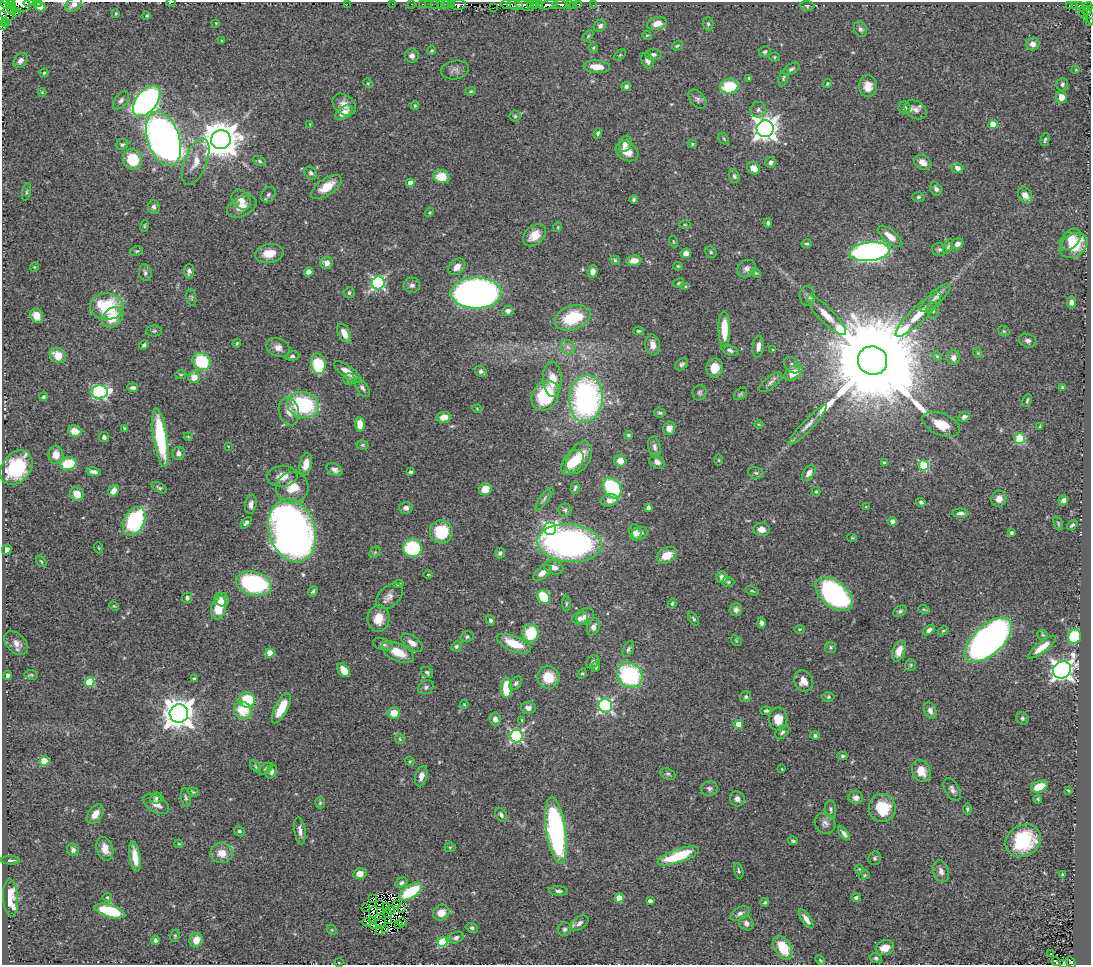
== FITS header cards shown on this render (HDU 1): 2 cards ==
NAXIS1  =                 1089
NAXIS2  =                  963

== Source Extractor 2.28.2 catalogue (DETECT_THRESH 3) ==
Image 1089 x 963 px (HDU 1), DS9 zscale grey, 1 PNG px = 1 image px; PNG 1093 x 967 px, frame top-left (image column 1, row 963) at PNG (2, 2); each listed source drawn as its Kron ellipse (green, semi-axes under 4 px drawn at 4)
Background 0.441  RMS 0.022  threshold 0.0659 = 3 sigma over >= 5 px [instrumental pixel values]
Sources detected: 490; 6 with non-positive FLUX_AUTO (blend fragments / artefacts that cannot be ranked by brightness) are neither listed nor drawn; the other 484 listed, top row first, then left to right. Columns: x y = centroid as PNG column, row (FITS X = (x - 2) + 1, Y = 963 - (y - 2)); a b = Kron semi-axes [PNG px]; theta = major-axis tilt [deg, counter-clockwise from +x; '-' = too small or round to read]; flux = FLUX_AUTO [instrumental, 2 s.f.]
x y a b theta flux
29 2 5 2 - 68
38 2 2 2 - 11
171 2 4 2 - 1.6
5 3 5 4 - 98
11 4 5 3 - 2.9
74 4 9 6 39 7.3
347 4 2 2 - 49
392 4 2 2 - 2.6
411 4 2 2 - 5.6
422 4 3 2 - 1.7
429 4 2 2 - 3
435 4 2 2 - 1.4
440 4 3 2 - 3.1
447 4 5 3 - 16
506 4 5 2 - 83
530 4 3 2 - 18
534 4 2 2 - 5.2
540 4 4 3 - 53
560 4 8 3 -4 58
569 4 3 3 - 62
579 4 4 3 - 15
21 5 9 7 -4 260
451 5 3 2 - 22
458 5 8 5 6 210
515 5 8 4 -12 120
524 5 10 4 -15 210
548 5 9 4 10 410
593 5 3 2 - 1.5
1075 5 3 2 - 35
1080 5 3 3 - 66
573 6 3 2 - 8.5
807 6 7 4 -4 2.7
1069 6 3 3 - 16
1088 6 5 2 - 10
40 7 6 4 -24 10
493 8 2 2 - 4.8
11 9 6 4 -65 160
1089 10 6 2 18 39
5 11 11 7 -49 110
16 12 4 3 - 28
116 13 3 2 - 1.5
1083 13 5 2 - 6.2
1089 15 10 3 -64 37
147 16 4 3 - 1.5
3 18 8 3 88 140
1090 21 3 2 - 3.8
216 23 3 2 - 0.98
6 24 4 3 - 21
657 24 10 6 12 17
708 24 6 5 - 2.5
2 25 5 2 - 81
600 26 6 5 - 3.9
860 29 8 6 -65 4.4
647 35 5 4 - 1.5
588 36 6 4 45 2
222 41 3 2 - 1.5
1033 44 7 6 - 8.3
677 46 5 3 - 2.1
593 48 4 4 - 1.9
432 51 4 4 - 1.7
765 52 6 5 - 3
653 54 8 5 -1 4.4
620 55 7 4 44 2.1
412 56 7 7 - 5.9
775 57 5 4 - 1.7
21 60 8 6 51 7.3
647 61 8 5 -61 6.2
597 67 13 6 -4 19
791 69 9 5 31 3.6
455 70 14 9 10 7.8
1076 70 3 2 - 1
44 73 4 3 - 1.4
749 78 4 3 - 1.5
784 78 9 4 73 2.9
368 83 5 4 - 1.7
827 83 5 4 - 1.6
1062 84 6 5 - 3.8
626 86 5 4 - 3.8
729 86 9 7 7 62
868 86 11 9 -89 18
471 91 5 4 - 2.4
42 92 4 4 - 1.4
1061 97 6 5 - 14
697 99 11 7 -50 5.3
121 100 10 6 51 5.5
147 101 18 10 52 590
344 105 13 9 -39 13
415 106 4 4 - 1.5
904 108 6 6 - 3.9
758 110 8 8 - 4.8
916 110 12 8 -32 7.9
344 113 10 5 36 15
515 116 5 5 - 2.3
310 124 4 4 - 1.2
993 124 4 4 - 30
765 129 8 8 - 1300
598 133 5 4 - 2.7
163 139 28 16 -71 1500
724 139 7 3 -55 1.7
221 140 10 9 - 4100
1045 140 6 3 76 2.2
122 144 6 5 - 2.8
625 144 8 6 69 11
692 144 4 4 - 1.8
627 151 12 9 -31 17
133 159 11 9 -68 56
259 161 7 4 -28 2.8
196 162 24 11 69 24
771 162 5 5 - 4.5
923 162 9 7 -28 12
754 168 7 5 -36 14
957 168 6 5 - 6.2
311 173 7 5 -45 4.2
441 176 8 6 -12 34
734 176 7 5 -70 3.6
410 183 4 4 - 14
326 187 18 8 34 27
936 189 7 5 -55 4.9
26 192 9 3 80 2.5
268 195 8 6 47 4.3
1025 195 8 6 -56 10
918 197 6 5 - 2.9
241 200 11 8 -51 12
634 200 4 4 - 2.8
154 207 7 6 - 3.9
242 207 16 9 26 16
429 212 5 3 - 1.7
768 223 4 3 - 3.1
685 225 5 3 - 1.5
144 226 6 4 75 1.9
558 227 5 3 - 1.3
534 235 13 9 41 21
890 236 15 6 -39 17
1071 239 12 8 47 15
673 241 6 3 -71 1.5
807 244 5 4 - 2.3
957 244 6 5 - 7.1
1074 245 15 11 34 47
948 246 8 4 65 2.7
939 249 7 6 - 3.7
137 251 6 5 - 2.3
711 252 6 5 - 2.2
869 252 20 9 6 600
269 253 14 9 10 22
686 253 5 5 - 8.3
615 260 5 4 - 2.4
634 260 7 5 6 13
327 263 6 6 - 9.4
678 266 5 4 - 2
34 267 5 4 - 1.7
457 267 9 7 43 11
747 269 10 8 39 6.7
189 271 7 5 88 4.8
593 271 6 5 - 6.8
309 272 4 4 - 7.5
145 273 8 6 -80 4.5
756 273 5 4 - 1.7
378 283 6 6 - 270
678 283 6 4 28 1.8
412 285 8 7 - 5.2
686 287 4 3 - 1.6
349 293 5 5 - 3.2
476 293 25 15 0 1100
807 296 9 7 -84 5
191 297 8 4 -78 2.7
936 298 19 6 42 10
1071 302 6 4 84 5.3
107 306 17 13 -2 83
933 310 8 6 -87 4.2
508 311 5 5 - 5.8
827 315 27 7 -45 21
918 315 31 8 44 28
37 316 7 6 - 17
112 317 12 8 42 32
572 318 18 12 18 72
724 329 18 6 -90 35
154 331 8 5 1 2.5
639 331 5 4 - 2.4
1004 331 6 5 - 2
344 333 10 6 -62 13
1028 341 9 6 -21 4.9
237 343 4 3 - 1.8
144 345 5 4 - 2.7
653 345 10 7 -83 12
568 347 8 6 -45 5.1
758 347 11 5 83 9.3
278 348 12 9 -22 10
730 350 9 4 -20 4
773 350 4 3 - 1.1
978 353 5 4 - 1.8
58 355 9 7 -34 24
292 356 7 4 6 3
937 356 5 4 - 1.7
953 358 7 6 - 7.1
873 361 15 14 - 59000
202 362 9 8 - 75
318 364 10 7 -79 66
682 364 7 5 40 3.5
792 365 9 6 -48 5.4
715 368 9 8 - 22
481 371 6 5 - 4
348 372 17 6 -36 18
793 373 10 6 31 24
181 375 5 3 - 1.7
194 377 6 6 - 17
349 379 6 6 - 3.1
552 379 17 9 -88 21
771 382 14 5 39 6.3
1062 387 4 3 - 1.6
133 388 5 3 - 3.5
362 388 10 5 -58 4.7
99 392 8 6 2 230
700 393 8 7 - 3.7
741 394 7 5 40 2.7
545 396 16 12 58 76
43 397 4 4 - 2.4
586 399 24 16 85 350
1027 400 6 3 66 2.3
303 405 16 13 -13 130
477 409 4 4 - 1.5
289 411 14 10 -77 14
660 413 6 4 -8 2.8
444 417 7 5 11 17
964 417 6 4 27 4.8
360 424 7 5 -88 17
941 424 20 11 -22 30
759 425 4 3 - 1.1
808 425 26 5 47 11
1040 427 4 3 - 1.8
125 428 4 4 - 2.1
669 428 7 6 - 9.9
75 431 7 5 -19 18
628 435 4 4 - 2.4
104 437 5 5 - 4.4
188 437 4 4 - 1.6
160 438 29 7 -81 120
1020 439 5 5 - 98
363 445 6 4 -14 2
228 446 3 2 - 0.89
655 447 10 6 -78 5.9
178 453 6 6 - 6.3
56 455 9 7 -88 15
579 457 17 11 60 32
719 460 5 4 - 1.5
620 461 6 6 - 13
572 462 14 9 51 32
657 462 8 6 -36 7.5
884 463 4 4 - 2.5
68 464 8 6 14 51
306 464 11 6 78 16
924 465 5 5 - 100
16 467 19 14 52 91
335 470 8 5 -27 5.6
94 472 7 4 -13 5.7
411 472 4 3 - 2.9
756 473 8 5 -14 2.9
809 473 9 5 55 9.1
282 476 15 10 6 17
159 488 8 4 -29 3.1
292 488 16 15 - 31
575 488 6 3 75 2.6
612 488 11 8 -59 130
485 489 6 6 - 27
114 491 6 5 - 9.5
816 492 5 4 - 1.9
77 494 7 6 - 19
544 499 14 4 53 4.1
999 499 8 7 - 9.3
609 500 8 6 11 9.4
1063 500 5 5 - 5.2
921 502 5 4 - 3.4
251 504 10 5 79 6.8
866 507 4 3 - 1.3
406 508 7 6 - 7.1
648 508 4 4 - 4.3
565 510 6 6 - 3.3
960 513 8 4 -1 5.1
134 521 15 10 62 150
892 521 4 4 - 7.5
246 523 6 4 49 4.1
1058 523 7 4 -65 2.2
1072 525 5 4 - 3.2
550 529 6 6 - 260
761 529 8 6 -1 11
292 531 32 23 -73 1100
441 532 11 11 - 67
635 532 8 6 -79 9.6
640 533 8 6 22 5.4
1011 533 4 3 - 2.8
852 538 5 3 - 1.5
569 543 32 19 -4 540
99 548 5 3 - 1.4
412 548 9 9 - 100
7 550 5 4 - 8.6
375 552 6 4 44 2.4
500 553 5 5 - 3.5
667 555 11 7 28 22
41 561 6 3 -53 1.8
554 567 10 7 -19 9.7
542 573 11 5 37 12
428 574 5 3 - 1.4
722 577 6 5 - 8.2
728 582 6 5 - 2.2
254 584 18 11 -15 200
398 584 5 3 - 3.1
313 591 5 4 - 3
752 591 6 3 -22 1.7
834 594 21 13 -41 300
389 596 16 10 44 10
544 597 7 5 -54 65
187 598 5 5 - 4
222 600 7 6 - 11
672 603 5 4 - 2.1
566 604 8 4 89 2.1
114 606 5 3 - 1.5
219 608 12 7 76 41
924 609 5 4 - 1.7
736 610 6 6 - 5.6
900 611 7 5 28 3.2
585 616 9 7 42 8.4
378 618 13 11 86 24
580 618 8 6 15 6.3
694 619 7 4 -56 2.6
490 620 5 4 - 3.6
761 623 5 4 - 4.6
593 627 9 6 66 6.6
799 629 5 3 - 1.4
929 630 6 4 39 6.2
943 631 5 3 - 1.8
531 633 9 8 - 56
1043 635 5 4 - 2.1
1074 636 7 6 - 91
467 637 6 5 - 2.6
736 640 6 4 -47 2.1
988 640 29 14 42 870
16 643 14 9 -45 9.7
412 643 12 6 -35 10
383 644 10 5 -20 4.7
514 644 18 7 -23 40
456 646 5 4 - 3.2
830 647 5 5 - 2.3
1042 647 17 5 37 21
628 649 8 5 62 3.6
899 651 11 6 69 15
398 652 17 8 -24 27
270 653 4 4 - 33
593 662 7 6 - 5.1
911 665 6 5 - 2.4
596 667 5 4 - 2.9
344 670 8 5 -50 18
1062 670 9 8 - 850
427 672 6 5 - 3
582 674 5 4 - 2.2
31 675 7 5 -10 2.1
630 675 13 11 -36 170
8 676 4 4 - 4.7
548 677 11 11 - 33
194 679 3 3 - 1.7
804 681 11 9 -66 16
89 682 5 4 - 62
516 683 8 5 51 4.4
426 687 8 6 31 3.9
506 688 10 5 87 53
746 697 6 5 - 3.4
828 697 6 5 - 2.5
247 700 8 7 - 58
464 704 4 4 - 1.5
605 706 7 6 - 330
281 708 16 6 63 35
528 708 7 6 - 6.2
243 710 9 8 - 41
766 711 6 4 4 3
930 711 8 6 -64 5.6
394 713 6 5 - 22
179 714 9 9 - 2400
1022 718 6 6 - 3
495 719 6 6 - 8.2
778 719 11 9 -89 22
522 720 4 3 - 1.4
739 724 4 4 - 30
782 732 8 5 45 3.9
517 736 6 6 - 270
815 736 5 4 - 4.1
400 739 5 4 - 1.9
842 756 5 4 - 2.6
44 761 5 5 - 34
410 761 5 4 - 1.9
256 766 7 4 -48 2.3
265 769 8 4 37 2.4
782 769 3 2 - 0.93
921 771 11 9 -67 19
271 772 7 5 59 3.7
668 774 8 5 -19 3.3
421 776 10 6 75 11
1039 787 9 5 24 29
709 789 8 7 - 4.3
952 789 12 7 -60 6.4
1068 790 4 3 - 1.4
193 792 6 3 -21 1.9
156 798 6 5 - 3.4
186 798 9 5 -82 3.4
856 798 7 6 - 8.1
737 799 8 7 - 7.1
1038 799 4 3 - 1.7
320 803 6 4 87 2.2
156 804 14 8 -33 13
882 808 14 13 - 53
831 809 9 5 -82 3.6
967 809 5 4 - 2.9
95 814 11 7 56 13
501 815 8 5 -53 4.3
825 823 11 10 - 7.6
556 830 33 9 -82 340
239 831 6 5 - 3.1
300 831 14 5 -82 7.5
844 833 8 4 -53 5.7
793 841 5 4 - 2.6
1023 841 18 15 31 89
179 844 4 3 - 1.5
450 847 5 5 - 1.9
105 849 12 8 -73 15
73 850 6 5 - 5.1
222 853 11 10 - 20
678 856 22 6 19 74
135 857 15 5 -81 20
875 858 7 6 - 3.2
10 860 9 3 -1 3.3
859 869 4 4 - 1.5
739 871 8 4 -75 2.6
941 871 11 7 -72 8.3
360 874 6 5 - 12
864 875 5 4 - 2.1
1062 875 4 3 - 2.2
401 883 6 4 29 3.7
558 891 9 5 -4 4.2
410 892 13 6 33 75
107 897 5 4 - 2.4
856 897 4 4 - 4.1
11 898 19 7 -86 32
372 898 4 2 - 3.9
619 898 4 4 - 28
650 901 4 4 - 4.6
765 902 4 4 - 2.1
379 905 3 3 - 1.5
396 905 3 3 - 1
386 906 3 2 - 0.049
366 907 4 2 - 0.93
402 909 3 2 - 1.3
391 910 4 3 - 2.7
110 911 16 6 -16 85
380 911 2 2 - 1.1
373 912 6 3 82 3.5
441 913 8 7 - 17
388 914 4 2 - 2.4
740 914 10 6 29 5.3
806 919 11 4 -56 9.5
372 921 3 2 - 2
388 921 2 2 - 1.4
367 922 4 3 - 0.66
402 922 4 3 - 3
381 923 5 3 - 3.4
579 923 10 6 36 7.8
746 923 8 6 -48 4.9
398 925 2 2 - 1
373 926 3 2 - 2.5
472 928 6 5 - 2.7
385 929 3 2 - 1.4
565 929 7 6 - 4.4
332 930 6 4 -44 1.9
379 931 3 2 - 2.9
175 936 6 5 - 2.1
456 938 8 5 21 4.5
155 940 4 4 - 3.7
196 940 7 6 - 16
442 942 5 5 - 87
783 948 13 8 -59 38
885 948 9 7 19 15
1051 954 3 2 - 2.2
876 958 6 5 - 3
820 960 5 3 - 1.6
339 962 4 3 - 1.1
1056 962 4 2 - 2
1071 962 6 4 -56 30
1063 963 3 2 - 2.1
At the frame edge (FLAGS 8, measured only in part): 15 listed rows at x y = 29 2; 38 2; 171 2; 5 3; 74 4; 21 5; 1088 6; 1089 10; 5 11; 1089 15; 3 18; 1090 21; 2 25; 1071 962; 1063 963
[6 non-positive-flux detections neither listed nor drawn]